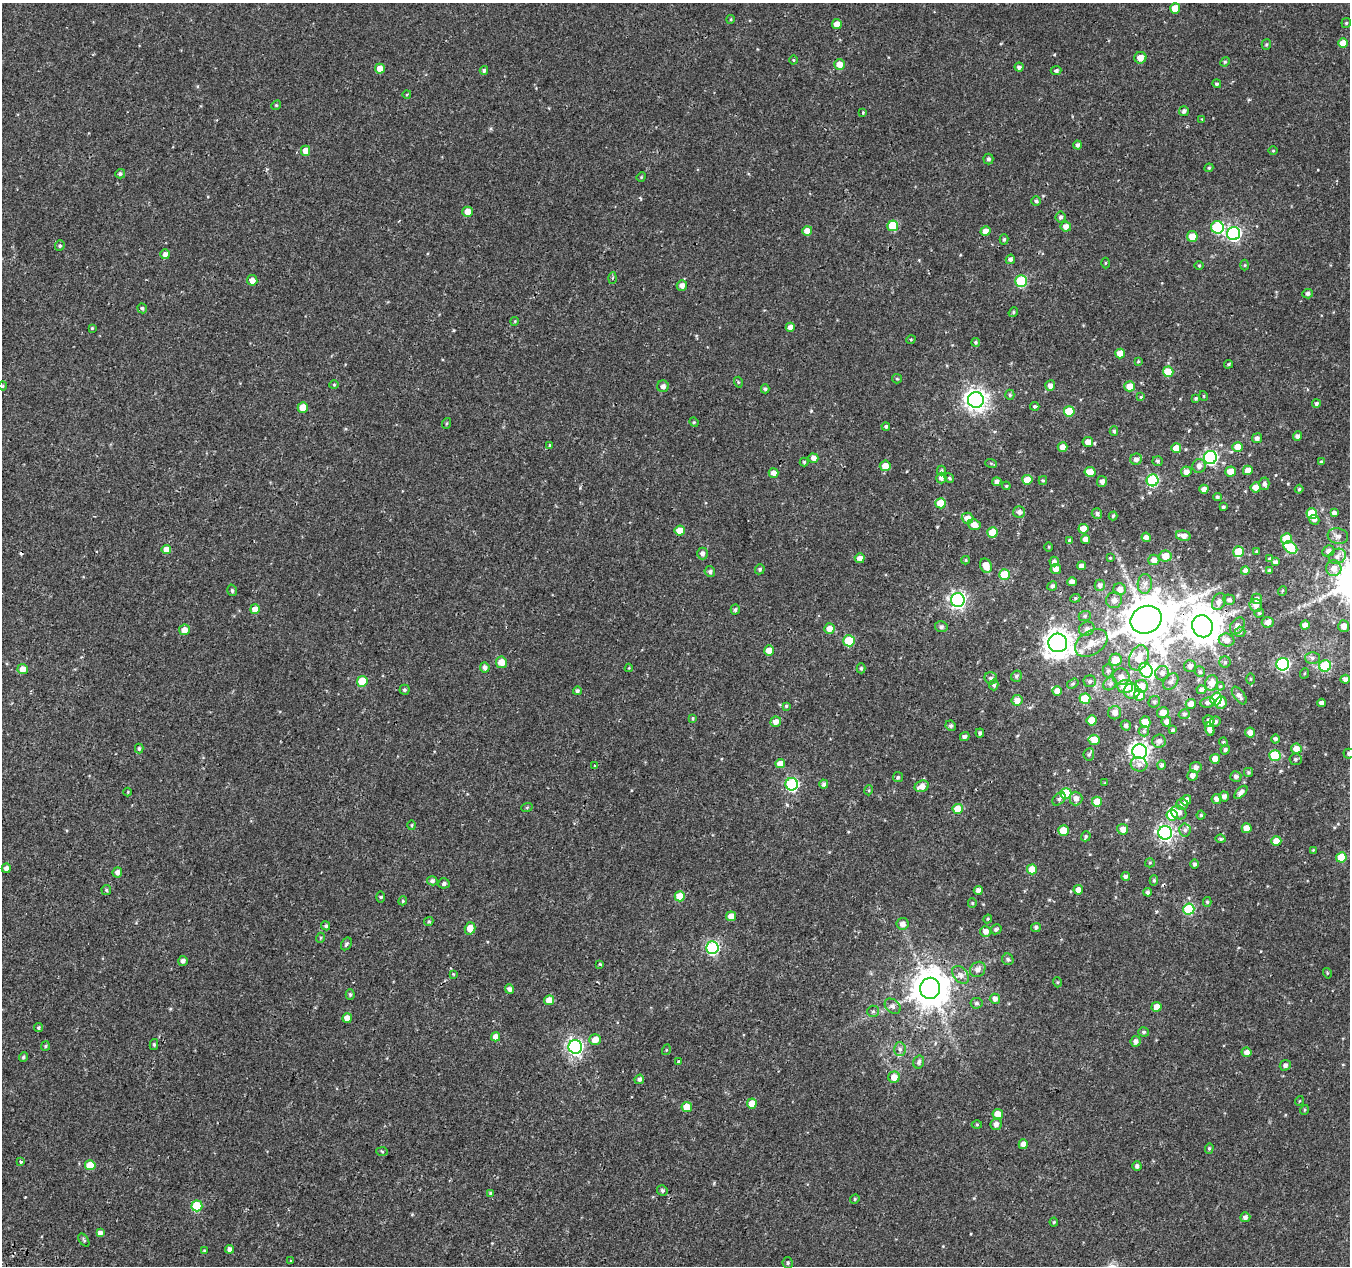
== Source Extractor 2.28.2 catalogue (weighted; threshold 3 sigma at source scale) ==
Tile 7 of 4 x 4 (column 3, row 2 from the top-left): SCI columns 2705-4052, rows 2809-4072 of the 5417 x 5589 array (HDU 1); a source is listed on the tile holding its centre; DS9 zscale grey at full resolution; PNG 1352 x 1268 px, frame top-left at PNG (2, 3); each listed source drawn as its Kron ellipse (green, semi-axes under 4 px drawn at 4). Shown black and unused: <1% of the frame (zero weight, under 2 of 3 exposures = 2% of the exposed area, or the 3 px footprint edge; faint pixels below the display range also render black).
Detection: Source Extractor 2.28.2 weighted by HDU 2 'WHT'; one run over the whole footprint, this tile lists its part. Background 9.53e-04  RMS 0.0026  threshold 0.0118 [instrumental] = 3 sigma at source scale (4.5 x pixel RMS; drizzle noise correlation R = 1.50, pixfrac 1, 0.0396/0.0396 arcsec/px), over >= 5 px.
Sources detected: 411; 2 inside a brighter object's white glare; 2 cosmic-ray / hot-pixel residue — neither listed nor drawn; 3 inside a brighter listed object's ellipse — not listed separately; the other 404 listed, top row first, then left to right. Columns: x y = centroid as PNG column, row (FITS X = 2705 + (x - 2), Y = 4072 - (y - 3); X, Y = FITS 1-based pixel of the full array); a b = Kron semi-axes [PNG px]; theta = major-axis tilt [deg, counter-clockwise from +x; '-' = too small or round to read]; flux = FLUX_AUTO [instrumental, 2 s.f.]
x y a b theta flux
1175 8 5 5 - 4
731 19 4 3 - 0.27
1346 23 5 4 - 0.36
837 24 5 5 - 2.2
1343 43 5 5 - 2.5
1266 44 5 4 - 0.4
1140 58 6 5 - 2.2
793 60 4 3 - 0.22
1225 62 5 4 - 0.32
839 64 5 5 - 2.4
1019 67 4 4 - 0.76
380 69 5 5 - 2.5
484 70 4 4 - 0.51
1056 71 5 4 - 0.65
1217 84 4 4 - 0.44
407 94 4 3 - 0.22
276 105 5 4 - 0.3
1184 111 5 5 - 0.65
863 112 3 3 - 0.37
1202 119 4 4 - 0.21
1077 145 4 4 - 0.62
305 151 5 4 - 2.7
1273 151 5 3 - 0.23
988 159 5 5 - 0.58
1209 168 4 4 - 0.3
120 174 5 4 - 0.53
641 177 5 4 - 0.24
1036 201 5 4 - 0.54
468 212 5 5 - 2.7
1061 217 5 5 - 0.64
893 226 5 5 - 9.3
1066 227 5 5 - 1.7
1217 227 6 6 - 18
807 231 5 5 - 2.4
986 231 5 4 - 1.5
1234 234 6 6 - 53
1192 236 5 5 - 3.3
1004 239 5 4 - 0.39
60 246 5 4 - 0.43
165 254 5 5 - 1.2
1010 259 5 4 - 0.8
1105 263 5 3 - 0.23
1199 265 5 3 - 0.24
1245 265 5 3 - 0.25
612 278 5 4 - 0.35
252 280 5 5 - 1.9
1021 281 6 5 - 18
682 285 5 5 - 1.4
1308 294 5 5 - 0.75
142 308 5 4 - 0.43
1013 312 5 4 - 0.37
515 321 4 3 - 0.24
790 327 4 4 - 1.3
92 328 4 3 - 0.28
911 339 5 3 - 0.24
976 342 4 4 - 0.39
1120 353 5 5 - 3.1
1138 361 4 3 - 0.28
1228 364 4 3 - 0.29
1168 372 5 5 - 5.6
897 379 5 4 - 0.3
738 382 5 3 - 0.26
334 385 4 4 - 0.27
3 386 4 4 - 0.3
663 386 6 6 - 0.99
1050 386 5 5 - 1.2
1130 386 5 5 - 3.1
765 389 4 4 - 0.46
1010 395 5 4 - 0.4
1204 396 5 3 - 0.21
1141 397 4 4 - 0.25
1196 398 4 4 - 0.42
976 400 8 8 - 180
1316 404 4 4 - 0.48
1035 406 4 3 - 0.52
303 408 5 5 - 4.2
1069 411 5 5 - 6.7
694 422 5 4 - 0.31
447 423 5 3 - 0.27
886 426 4 4 - 0.48
1114 431 4 4 - 0.4
1297 436 4 4 - 0.82
1257 438 5 5 - 0.86
1088 442 5 5 - 2.5
550 445 3 3 - 0.9
1063 447 5 5 - 1.8
1238 447 5 5 - 3.2
1176 448 5 4 - 2.4
1210 457 6 6 - 52
813 458 5 4 - 1.5
1136 459 6 5 - 1.2
1157 461 5 5 - 0.49
804 462 4 4 - 0.33
1321 462 4 4 - 0.38
991 463 6 4 -20 0.33
885 466 5 5 - 2.8
1199 466 7 6 - 1.3
1248 470 5 4 - 2.1
941 471 5 4 - 0.38
1090 472 5 5 - 2.9
1186 472 5 5 - 1.3
1231 472 5 5 - 3.4
773 473 5 4 - 1.7
941 478 5 5 - 1.1
949 478 5 4 - 0.41
1027 480 5 5 - 3.9
1043 480 4 4 - 0.35
1153 480 6 6 - 24
1102 481 5 5 - 1.2
997 482 4 4 - 0.98
1264 484 6 5 - 0.82
1006 486 4 4 - 0.28
1256 487 5 5 - 2.8
1204 489 4 4 - 1.6
1299 489 4 4 - 0.35
1217 497 4 3 - 0.45
941 503 5 5 - 5.7
1223 507 3 3 - 0.4
1019 512 6 6 - 1
1097 513 5 5 - 0.69
1312 513 5 5 - 6.4
1334 513 4 4 - 0.84
1113 516 4 4 - 0.37
967 518 6 5 - 2.3
1314 520 5 4 - 0.82
974 525 6 5 - 2.4
1083 529 5 5 - 3.1
680 531 5 5 - 3.4
993 532 5 5 - 5.5
1183 536 8 5 -10 2
1338 536 10 7 -15 1.4
1146 537 4 4 - 1.2
1286 538 5 5 - 6
1085 539 4 4 - 1.7
1070 540 4 4 - 0.49
1049 547 5 3 - 0.26
1290 547 7 5 -36 7.7
166 550 4 4 - 2.6
1256 551 3 3 - 0.22
1328 551 6 5 - 0.84
1239 552 5 5 - 8.2
702 554 6 5 - 0.98
1165 556 6 5 - 3
1337 556 9 7 33 1.3
860 558 5 4 - 1.4
1110 558 3 3 - 0.27
1270 559 4 3 - 0.48
965 560 4 4 - 0.31
1154 560 5 5 - 1.5
1054 561 5 4 - 1
1275 562 4 4 - 0.78
986 566 7 5 -70 3.3
1081 566 4 4 - 1.1
1334 568 8 7 - 2.1
760 569 5 4 - 0.43
1056 569 5 5 - 1.8
1269 570 3 3 - 0.35
710 571 5 5 - 0.66
1245 571 4 4 - 1.2
1004 575 5 5 - 7.7
1072 582 4 4 - 1.1
1145 584 10 7 86 1.4
1100 585 5 5 - 0.89
1052 586 5 4 - 0.65
1120 589 6 6 - 1.7
232 590 6 4 -74 0.45
1282 591 5 3 - 0.23
1075 598 5 4 - 0.37
1257 599 5 5 - 0.95
958 600 7 7 - 77
1114 600 8 7 - 1.3
1229 600 6 5 - 0.65
1219 602 9 6 63 1.3
1256 605 6 6 - 1.3
255 609 5 5 - 2.8
735 609 5 4 - 0.53
1259 613 5 4 - 0.33
1085 616 6 5 - 0.52
1146 620 16 13 23 1300
1268 622 6 5 - 1.3
1305 625 4 4 - 1.5
1202 626 11 10 - 680
1237 626 9 6 55 1.3
1344 626 6 5 - 2
941 627 6 5 - 0.76
829 629 5 5 - 2.1
1087 629 8 6 32 1
184 630 5 5 - 2.1
1240 632 5 5 - 0.44
1227 640 8 6 -11 1.8
849 641 6 5 - 9.4
1058 643 9 9 - 270
1091 643 18 11 32 3.9
769 651 5 5 - 2.9
1139 658 13 9 69 3.9
1312 658 7 6 - 0.73
1116 660 6 6 - 5.4
501 662 6 5 - 2.9
1225 662 6 5 - 0.47
1283 664 6 6 - 40
1190 666 6 6 - 0.94
1325 666 6 5 - 13
485 667 5 5 - 0.99
629 668 4 4 - 0.26
861 668 5 4 - 0.42
23 669 5 5 - 2.6
1146 670 8 6 -62 20
1108 671 7 5 89 0.67
1200 672 5 5 - 0.52
1162 673 7 7 - 1.2
1305 673 5 3 - 0.26
1016 676 6 5 - 0.54
1121 677 8 8 - 1.7
991 678 6 6 - 0.76
1250 679 5 3 - 0.29
1345 679 4 4 - 1
362 681 5 5 - 8.5
1090 681 6 6 - 0.66
1171 681 9 6 50 1
1212 683 8 6 78 2.8
1073 684 6 4 34 0.42
1110 684 7 6 - 0.73
994 685 5 4 - 0.59
1141 686 6 6 - 4.2
1220 686 4 4 - 0.28
1125 687 8 6 2 5.6
404 690 5 5 - 0.42
1201 690 5 4 - 0.96
577 691 4 4 - 0.49
1057 691 5 4 - 2.2
1132 691 8 8 - 2.3
1139 695 5 5 - 6.3
1239 695 10 5 -53 1.2
1085 699 5 5 - 7.9
1216 699 6 5 - 16
1017 700 5 5 - 1.7
1154 702 6 5 - 0.56
1208 703 7 5 8 0.96
1221 703 6 5 - 1.7
1322 703 4 4 - 1
1191 704 5 5 - 2.2
786 706 3 3 - 0.32
1163 712 6 5 - 2.1
1115 713 6 6 - 1.8
1184 714 6 4 16 0.54
693 718 4 3 - 0.28
1092 720 5 5 - 3.7
1166 721 5 4 - 1.1
1209 721 5 5 - 1.8
776 722 5 5 - 1.7
1145 722 6 5 - 4.8
1215 722 6 5 - 0.71
1126 725 5 5 - 0.72
951 726 5 5 - 0.56
1210 729 7 4 -73 1.1
1173 730 4 3 - 0.38
1144 731 5 5 - 0.47
980 733 4 4 - 0.5
1250 733 5 5 - 1.4
965 736 5 4 - 0.76
1276 739 4 4 - 0.56
1094 740 5 5 - 3.7
1159 741 7 6 - 0.99
1223 742 4 4 - 0.33
139 748 5 4 - 0.45
1296 749 5 5 - 2
1225 750 5 4 - 0.54
1140 752 7 7 - 120
1089 754 6 5 - 0.47
1349 754 5 5 - 0.7
1275 755 5 5 - 12
1215 759 5 5 - 2.1
1295 759 6 6 - 0.54
780 764 5 4 - 2.3
1139 764 8 7 - 1.1
1161 765 5 4 - 0.59
595 766 4 3 - 0.33
1196 767 6 5 - 1.1
1248 772 4 4 - 0.38
1192 775 5 5 - 1.4
1236 776 5 5 - 0.88
898 777 5 5 - 0.38
1105 783 4 4 - 0.2
792 784 6 6 - 37
824 784 4 4 - 0.66
922 786 7 5 22 2.1
869 790 5 3 - 0.25
128 792 4 3 - 0.21
1241 792 8 4 45 1.1
1066 793 5 5 - 13
1224 796 5 5 - 1.2
1076 798 7 6 - 1.4
1059 799 8 5 44 0.61
1217 799 5 5 - 1.4
1186 800 5 4 - 1.7
1097 802 5 5 - 4.2
1182 804 6 5 - 0.94
527 807 6 3 19 0.25
958 809 5 5 - 5.5
1179 812 8 6 -29 1.4
1172 815 5 5 - 7
1201 815 4 4 - 0.38
412 825 5 3 - 0.3
1247 828 5 5 - 2.2
1123 829 5 5 - 1.7
1063 830 5 5 - 4.2
1185 830 6 5 - 0.72
1165 833 7 7 - 79
1086 836 5 4 - 0.47
1221 839 5 4 - 0.4
1276 841 5 5 - 2.4
1313 850 4 4 - 0.23
1341 857 5 5 - 6.3
1150 863 5 4 - 0.3
1195 864 4 4 - 0.58
6 868 4 4 - 0.88
1032 869 5 5 - 4.4
117 872 5 4 - 1.1
1126 876 4 4 - 0.72
1154 880 5 4 - 0.46
432 881 5 4 - 0.67
444 883 5 5 - 0.67
106 890 5 4 - 0.39
978 890 4 4 - 1.4
1078 890 5 5 - 1.7
1148 892 4 4 - 0.56
680 896 5 5 - 4.4
381 897 5 3 - 0.32
403 901 4 4 - 0.32
1207 902 5 4 - 0.36
972 903 5 4 - 0.31
1189 909 5 5 - 18
731 916 5 5 - 2.2
988 919 4 4 - 0.28
429 921 5 4 - 0.38
903 924 6 5 - 1.3
326 926 5 4 - 0.49
1036 927 5 4 - 0.64
470 928 6 5 - 2.6
996 929 5 4 - 0.61
986 931 5 5 - 1.6
320 938 5 3 - 0.25
346 944 7 5 61 0.52
712 948 6 6 - 35
1008 959 6 5 - 0.66
183 961 5 4 - 1
600 964 3 3 - 0.27
978 969 8 7 - 1.3
1327 973 5 3 - 0.25
453 974 4 3 - 0.2
961 975 10 7 -51 1.2
1057 982 5 3 - 0.22
930 988 10 10 - 750
509 989 5 4 - 0.96
350 994 5 4 - 0.38
995 999 5 5 - 1.1
549 1000 5 5 - 2.9
976 1003 6 5 - 0.56
893 1006 9 6 -41 0.88
1156 1007 5 5 - 1.9
873 1011 6 5 - 0.51
347 1018 5 4 - 2.4
38 1028 4 4 - 0.46
1144 1032 5 4 - 0.47
496 1037 4 4 - 2
595 1040 5 5 - 2.5
1136 1041 5 5 - 1
154 1044 5 4 - 0.39
45 1046 5 4 - 0.35
575 1047 7 6 - 72
900 1049 7 5 -88 0.72
666 1050 5 3 - 0.23
1247 1052 5 5 - 1.4
23 1057 5 4 - 0.44
678 1061 3 3 - 0.64
919 1062 6 5 - 0.71
1285 1065 6 5 - 0.82
894 1077 6 5 - 2.6
639 1079 5 4 - 0.71
1299 1101 5 3 - 0.21
752 1104 5 5 - 3.3
687 1107 5 5 - 3.8
1304 1110 5 3 - 0.25
998 1114 5 5 - 2.8
996 1124 6 5 - 1.3
977 1125 5 3 - 0.25
1023 1144 5 4 - 1.8
1209 1148 5 4 - 0.36
382 1151 6 4 -4 0.3
21 1162 3 3 - 1.3
90 1165 5 5 - 6.1
1137 1166 5 4 - 0.65
662 1190 5 5 - 0.5
490 1193 4 4 - 0.32
855 1199 5 4 - 0.3
197 1206 5 5 - 11
1245 1217 5 5 - 0.85
1054 1222 4 4 - 0.29
100 1233 4 4 - 1.2
84 1240 7 4 -56 0.38
229 1249 4 4 - 0.95
204 1251 4 3 - 0.25
290 1261 3 2 - 0.24
788 1263 6 5 - 0.46
Overlapping masked pixels (flux is a lower limit): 2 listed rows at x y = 1146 620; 1202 626
Isophote crosses this tile's border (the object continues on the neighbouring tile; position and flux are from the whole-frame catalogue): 1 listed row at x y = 1349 754